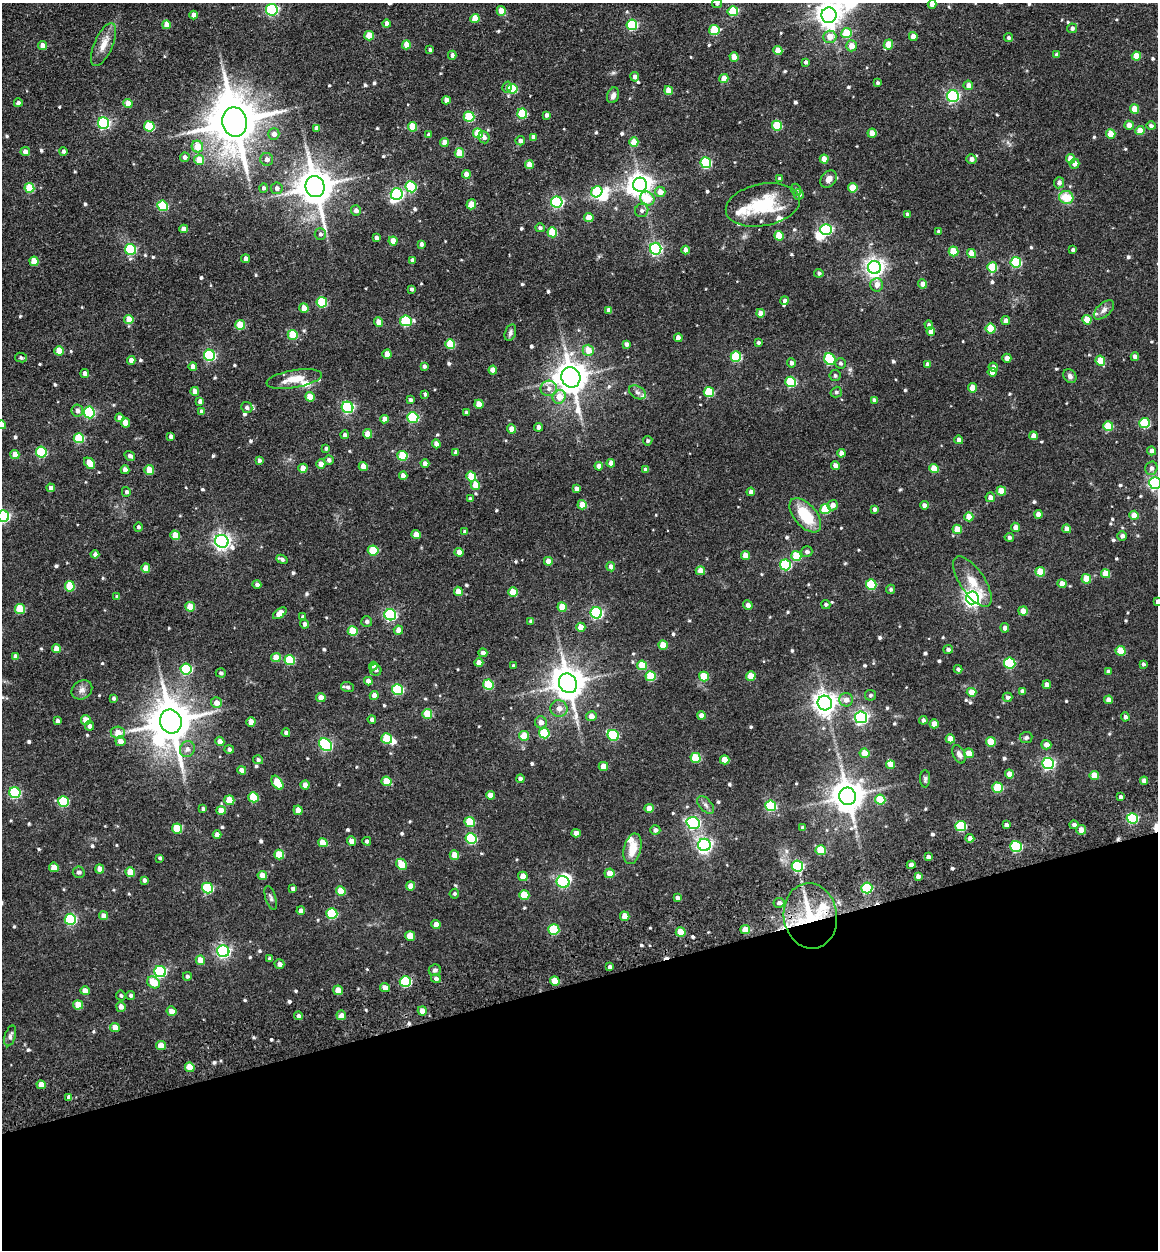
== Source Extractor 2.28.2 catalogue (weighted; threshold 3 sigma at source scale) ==
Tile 14 of 4 x 4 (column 2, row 4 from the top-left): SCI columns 1489-2644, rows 120-1367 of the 5253 x 5273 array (HDU 1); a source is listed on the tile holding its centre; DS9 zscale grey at full resolution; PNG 1160 x 1252 px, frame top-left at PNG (2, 3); each listed source drawn as its Kron ellipse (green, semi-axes under 4 px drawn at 4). Shown black and unused: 22% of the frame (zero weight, under 3 of 4 exposures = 9% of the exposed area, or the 3 px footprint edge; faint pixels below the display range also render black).
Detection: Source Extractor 2.28.2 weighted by HDU 2 'WHT'; one run over the whole footprint, this tile lists its part. Background 0.0817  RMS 0.0093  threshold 0.0418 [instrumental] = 3 sigma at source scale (4.5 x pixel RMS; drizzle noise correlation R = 1.50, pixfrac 1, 0.05/0.05 arcsec/px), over >= 5 px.
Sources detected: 671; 7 inside a brighter object's white glare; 2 cosmic-ray / hot-pixel residue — neither listed nor drawn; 9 inside a brighter listed object's ellipse — not listed separately; of the other 653, all 500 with FLUX_AUTO >= 1.8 (the completeness limit of this list) listed and drawn (153 fainter detections not listed), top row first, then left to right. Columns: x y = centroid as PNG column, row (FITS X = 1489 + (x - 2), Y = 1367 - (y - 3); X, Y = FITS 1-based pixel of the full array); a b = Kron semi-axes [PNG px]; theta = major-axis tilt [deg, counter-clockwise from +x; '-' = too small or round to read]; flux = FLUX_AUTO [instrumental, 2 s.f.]
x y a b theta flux
717 3 5 4 - 2.1
932 4 4 4 - 6.3
272 10 6 6 - 110
501 11 5 4 - 11
733 11 5 5 - 35
194 15 4 4 - 6.6
829 15 8 7 - 860
475 18 4 4 - 19
386 24 4 4 - 4.9
166 25 4 4 - 8.6
632 25 5 5 - 72
1072 28 5 4 - 2.3
714 30 5 5 - 39
846 33 5 5 - 31
369 36 4 4 - 17
913 36 4 4 - 8.1
830 37 7 6 - 11
1008 38 4 4 - 2.2
888 44 5 4 - 14
103 45 23 9 67 10
406 45 4 4 - 12
42 46 4 4 - 7.7
851 46 5 5 - 9.2
430 50 4 3 - 2.3
778 51 4 4 - 14
452 55 4 4 - 2.6
1056 55 4 4 - 2
1136 56 4 4 - 13
734 57 4 4 - 13
806 62 4 3 - 2
635 77 5 4 - 3.8
724 79 4 4 - 12
877 83 4 4 - 1.9
968 85 5 4 - 6.2
507 87 6 4 75 3.6
512 89 5 5 - 24
669 91 4 4 - 12
613 95 8 6 71 3.6
953 96 6 6 - 120
446 100 4 4 - 5.4
18 103 4 4 - 2.7
128 104 4 4 - 10
1134 109 4 4 - 15
522 114 5 5 - 39
546 115 4 3 - 2.4
469 117 5 5 - 50
235 122 15 12 -79 4800
103 123 5 5 - 120
1129 125 4 4 - 7.8
149 126 5 5 - 45
777 126 5 5 - 36
1151 126 5 4 - 2.9
412 127 5 4 - 24
317 128 4 4 - 5.3
1140 131 4 4 - 14
478 133 5 5 - 33
872 133 4 4 - 10
274 134 5 5 - 5
1111 134 5 4 - 17
429 135 4 4 - 3.2
484 137 6 5 - 3.3
533 137 4 4 - 4
520 141 5 4 - 3.8
634 142 5 4 - 15
444 143 4 4 - 9
197 146 6 5 - 18
63 151 4 4 - 2.4
25 152 4 4 - 4.8
459 153 5 4 - 18
185 157 5 4 - 3.9
267 159 6 6 - 3.8
824 159 4 4 - 11
971 159 5 5 - 4.3
1071 159 5 4 - 13
199 160 5 5 - 16
706 163 5 5 - 74
1074 164 5 4 - 5.9
529 165 4 4 - 10
466 174 4 4 - 6.9
780 178 4 3 - 2.1
829 179 9 7 50 6.5
1059 183 5 5 - 3.6
640 185 7 7 - 640
315 187 10 9 - 2200
411 187 5 5 - 62
29 188 5 5 - 30
263 188 4 4 - 2
277 188 6 5 - 3.4
853 188 5 4 - 17
796 190 6 5 - 2.1
597 192 6 5 - 56
660 192 5 5 - 8.6
397 194 6 5 - 150
799 194 5 5 - 3.4
1066 197 7 6 - 20
647 199 7 6 - 24
557 202 6 5 - 110
471 204 5 4 - 14
763 205 37 21 11 52
162 206 5 5 - 50
642 210 7 6 - 2.8
356 211 5 5 - 4.5
907 214 4 3 - 2.5
589 217 5 4 - 11
540 228 5 4 - 2.1
184 229 4 4 - 6
826 229 6 5 - 120
939 231 4 4 - 1.8
552 232 5 5 - 30
320 234 6 5 - 2.3
779 236 5 5 - 21
376 238 4 3 - 3.1
393 241 4 4 - 12
421 244 4 4 - 2.7
130 249 5 5 - 76
656 249 6 5 - 140
686 250 4 4 - 6
1073 250 3 3 - 1.9
954 251 5 5 - 25
972 253 4 4 - 15
246 259 4 4 - 4.5
412 260 4 4 - 2.4
34 261 4 4 - 19
1016 262 5 5 - 63
992 267 5 5 - 34
874 268 6 6 - 430
819 273 4 4 - 1.9
923 284 4 4 - 7.1
877 285 7 6 - 6.5
411 289 4 4 - 2.2
785 301 4 4 - 4
322 302 5 5 - 50
304 308 4 4 - 8.7
608 310 4 4 - 3.7
1104 310 12 7 42 4.2
760 313 4 4 - 7.6
129 319 4 4 - 15
1087 320 5 4 - 16
406 321 6 5 - 62
1006 321 4 4 - 4.9
379 322 5 4 - 7.9
240 325 5 5 - 28
929 325 4 4 - 2.7
991 329 5 5 - 25
931 331 4 4 - 7.1
510 333 9 5 73 2.4
293 335 5 5 - 30
678 338 4 4 - 6.3
758 342 4 4 - 2
450 344 5 5 - 31
626 344 4 4 - 3.3
588 350 5 5 - 12
59 351 5 4 - 16
387 354 4 4 - 8.8
209 355 6 5 - 89
736 357 5 5 - 47
1135 357 4 4 - 4.7
21 358 6 5 - 2
1007 358 4 4 - 7.1
830 359 6 5 - 60
131 360 4 4 - 6
1100 361 5 4 - 17
791 363 5 4 - 2.9
840 363 5 5 - 1.9
928 364 4 4 - 3.5
193 366 4 4 - 4.3
424 366 4 3 - 2.4
993 367 5 4 - 3.9
493 370 4 4 - 7.8
992 372 4 4 - 6.1
85 373 4 4 - 4.9
835 375 5 5 - 2.1
1070 376 7 6 - 3.1
571 377 10 9 - 1600
294 379 28 9 10 15
791 382 5 5 - 60
549 388 8 7 - 4.8
973 388 5 4 - 12
195 391 4 4 - 7.6
637 392 9 6 -30 3
709 392 5 5 - 35
836 392 6 5 - 1.9
425 394 4 3 - 1.8
310 397 5 4 - 13
559 397 7 6 - 14
410 400 4 4 - 2
874 400 4 4 - 3.8
200 401 4 4 - 4.3
479 404 4 4 - 11
347 407 6 5 - 130
247 408 5 5 - 2.9
77 411 6 6 - 4.3
89 412 6 5 - 84
202 412 4 4 - 3.5
466 413 4 3 - 2.2
413 417 5 5 - 76
120 418 4 4 - 6
384 419 4 4 - 6.3
125 423 5 4 - 7.8
1144 423 5 5 - 47
2 425 4 4 - 8.2
1108 426 5 5 - 27
539 427 4 4 - 3.5
512 429 4 4 - 9.2
368 434 4 4 - 15
344 435 4 4 - 2.8
171 436 4 4 - 3.1
1033 436 4 4 - 5.8
79 438 5 5 - 42
959 440 4 4 - 4.1
648 441 5 4 - 1.9
436 444 4 4 - 4.6
326 448 4 3 - 2.1
1152 451 4 4 - 3.5
41 452 5 5 - 55
456 452 4 4 - 3.4
841 453 4 4 - 5.4
15 455 4 4 - 9.8
130 456 5 4 - 3.1
402 456 5 5 - 28
259 460 4 3 - 2.5
329 460 5 5 - 2.8
89 463 6 4 -48 19
611 463 4 4 - 5.8
321 464 4 4 - 9.1
425 464 4 4 - 4.8
835 465 4 4 - 4.1
599 466 4 4 - 6.1
363 467 4 4 - 8.9
303 468 4 4 - 9.8
1151 468 7 6 - 3.2
934 469 4 4 - 14
125 470 4 4 - 5.5
149 470 5 4 - 14
646 470 4 4 - 4
403 476 4 4 - 6.4
471 476 5 5 - 25
1155 483 6 6 - 180
475 485 5 4 - 11
51 488 4 4 - 3.9
576 489 4 4 - 3.3
1001 491 5 4 - 13
126 492 5 4 - 2.1
751 492 4 4 - 4.9
990 497 5 5 - 5.1
470 499 4 4 - 3
582 505 4 4 - 15
833 505 5 5 - 5.3
924 505 4 4 - 4.3
825 509 5 5 - 39
875 509 4 4 - 2.8
1038 514 4 4 - 5.3
805 515 20 11 -49 32
1134 515 4 4 - 11
3 516 6 5 - 110
969 517 4 4 - 11
138 527 4 4 - 1.9
1016 527 5 4 - 5.9
957 529 5 4 - 16
1067 529 4 4 - 5.4
465 532 4 4 - 3.4
175 535 5 4 - 20
416 535 4 4 - 8.2
1122 536 5 5 - 3
1009 537 4 4 - 2.3
222 541 7 6 - 340
373 550 5 5 - 34
459 552 4 4 - 6
807 552 5 5 - 2.9
95 554 4 4 - 2.8
745 556 4 4 - 8.7
796 556 5 5 - 27
282 559 6 3 -23 2.2
548 561 4 4 - 7.7
785 565 5 5 - 63
611 567 4 4 - 5.1
146 568 4 4 - 9.6
700 571 5 4 - 9.1
1040 572 5 4 - 20
1106 574 5 4 - 15
1086 579 5 4 - 18
972 581 29 12 -56 19
1062 584 4 4 - 9.2
257 585 4 4 - 2.5
871 585 5 5 - 48
70 586 5 5 - 27
891 589 4 4 - 1.8
458 591 4 4 - 10
513 592 5 4 - 20
117 597 4 3 - 1.9
972 598 6 6 - 360
1157 602 3 3 - 2.6
826 604 4 4 - 1.9
748 605 5 4 - 4.2
190 607 5 4 - 16
562 607 5 4 - 16
20 609 5 5 - 31
1023 611 5 4 - 8
280 613 8 4 36 9.4
596 613 6 5 - 130
390 615 6 5 - 120
303 617 4 4 - 1.8
367 621 5 5 - 2.9
531 621 4 4 - 2.6
305 624 4 4 - 3.4
581 627 4 4 - 9.9
1005 628 5 4 - 4.2
398 630 4 4 - 6.7
353 631 5 5 - 25
663 645 4 4 - 14
56 649 4 4 - 8.3
948 649 4 4 - 2.7
1120 651 5 5 - 19
483 653 4 4 - 3.7
15 656 4 4 - 4.2
276 657 5 4 - 15
290 660 5 5 - 41
479 663 4 4 - 7.2
1010 663 6 5 - 64
1143 664 3 3 - 1.9
642 665 5 4 - 22
373 666 4 4 - 2.3
513 666 4 4 - 2
186 669 5 5 - 75
958 669 4 4 - 2.4
376 670 6 5 - 2.2
1108 672 4 3 - 2.8
221 673 5 4 - 2
651 676 5 5 - 34
751 676 5 4 - 18
704 677 5 5 - 29
368 681 4 4 - 5.5
568 683 10 8 -59 1700
488 685 5 5 - 39
1047 685 4 4 - 4.4
348 687 6 5 - 2.1
398 689 5 5 - 74
82 690 11 9 33 4.7
1022 691 4 4 - 3.4
971 692 5 4 - 14
374 695 4 4 - 5.8
870 695 5 5 - 1.8
1007 697 5 4 - 2.7
114 698 4 3 - 2
321 698 5 4 - 8.1
846 700 7 6 - 5.5
1108 700 4 4 - 5.5
216 703 5 5 - 7.7
825 703 7 7 - 700
559 708 8 8 - 5.7
427 714 5 5 - 22
591 716 5 5 - 5.6
701 716 4 4 - 5.9
861 717 6 6 - 180
1125 717 4 4 - 2.6
86 720 5 4 - 11
372 720 4 4 - 3.2
923 720 4 4 - 2.7
57 721 4 3 - 2.2
171 721 12 10 -70 3200
251 722 4 4 - 9.7
541 722 6 6 - 5.8
934 724 4 4 - 11
89 726 5 4 - 3.7
118 733 7 6 - 9.2
286 733 4 4 - 3.1
544 733 5 5 - 37
613 735 6 5 - 62
524 736 5 5 - 13
1026 738 6 5 - 2.5
387 739 5 5 - 31
950 739 4 4 - 11
120 741 5 5 - 6.9
220 741 5 4 - 5.6
991 742 5 4 - 23
325 745 7 5 -44 110
1046 745 5 4 - 5.6
187 749 8 7 - 4.3
229 749 5 4 - 2.4
865 753 5 5 - 12
969 753 5 4 - 8.9
959 754 10 6 -66 3.7
696 758 5 5 - 34
258 760 5 4 - 2.5
725 760 5 4 - 12
1048 764 6 5 - 140
891 765 4 4 - 7.3
603 766 5 4 - 9.7
242 770 4 4 - 6.3
1009 774 4 4 - 7.5
1094 775 4 4 - 13
520 779 4 4 - 3.3
925 779 8 5 89 2
387 781 5 4 - 21
1144 781 4 4 - 5.3
277 783 8 5 -55 27
305 785 4 4 - 5.7
998 788 5 5 - 42
15 793 6 5 - 79
490 795 4 4 - 8.8
847 796 8 8 - 1500
253 797 5 5 - 30
1120 797 4 3 - 3
229 800 5 5 - 23
880 800 5 5 - 28
63 801 5 5 - 48
706 805 10 6 -47 3.1
771 806 5 5 - 73
649 808 4 4 - 9.7
203 809 4 4 - 2.3
221 810 5 4 - 9.7
298 810 5 4 - 8.3
1132 818 5 5 - 72
470 822 5 5 - 27
693 823 7 6 - 130
1006 825 4 3 - 3
1074 825 4 4 - 3
961 826 5 5 - 61
177 828 5 5 - 30
803 828 4 3 - 2.3
655 830 5 5 - 3.3
1081 830 5 5 - 7.5
576 833 4 4 - 5.9
217 835 4 4 - 5.2
471 838 5 5 - 67
970 838 4 4 - 4.3
351 841 5 4 - 7.4
367 841 4 4 - 2.2
323 843 5 4 - 13
704 845 6 6 - 280
1016 846 5 5 - 92
632 849 16 8 77 15
821 850 5 5 - 29
279 855 5 4 - 22
454 855 5 4 - 11
928 857 4 4 - 3.5
160 858 4 3 - 2.1
401 864 6 5 - 24
911 865 4 4 - 5.5
797 866 6 5 - 94
54 867 5 4 - 12
100 869 4 4 - 6.9
79 872 6 5 - 2.8
130 872 5 4 - 18
610 873 5 4 - 9.1
262 875 5 4 - 9.2
523 876 5 4 - 8.7
918 876 4 4 - 3.4
144 880 4 4 - 2.4
563 882 6 6 - 89
411 886 4 4 - 9.6
207 888 5 5 - 58
867 888 5 5 - 58
293 889 4 4 - 3.1
341 891 5 4 - 17
454 894 5 4 - 1.9
524 895 5 5 - 27
271 898 12 5 -72 2.4
677 898 4 4 - 3.4
779 903 5 5 - 3.5
301 911 4 4 - 4.8
332 914 5 5 - 59
104 916 4 4 - 6.7
625 916 5 4 - 11
810 916 33 26 -81 63
70 919 6 5 - 91
436 924 4 4 - 7.9
554 930 5 5 - 45
745 930 5 4 - 13
681 932 5 4 - 18
410 936 5 4 - 15
223 951 6 6 - 180
270 959 4 3 - 2.1
200 960 5 4 - 11
279 964 5 4 - 4.1
610 967 4 3 - 3
435 970 6 5 - 2.5
160 971 6 5 - 100
187 976 4 4 - 2.2
436 979 5 4 - 3
555 981 5 4 - 13
153 982 7 5 -37 20
405 982 5 5 - 69
385 988 5 4 - 5.8
338 990 5 4 - 12
85 991 5 4 - 7.6
121 995 5 4 - 1.8
131 995 4 4 - 2.1
78 1005 5 4 - 14
121 1007 5 4 - 5
172 1011 5 4 - 7.4
422 1011 4 4 - 8
341 1015 5 4 - 5.9
298 1016 4 4 - 2.2
115 1027 5 4 - 8.8
10 1036 10 5 73 2.7
161 1046 5 4 - 11
190 1067 5 4 - 18
41 1085 5 4 - 10
69 1097 4 4 - 3.5
Overlapping masked pixels (flux is a lower limit): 3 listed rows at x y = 911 865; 810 916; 681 932
Isophote crosses this tile's border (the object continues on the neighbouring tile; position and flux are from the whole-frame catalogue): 7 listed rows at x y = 717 3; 932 4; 829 15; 2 425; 1155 483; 3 516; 1157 602